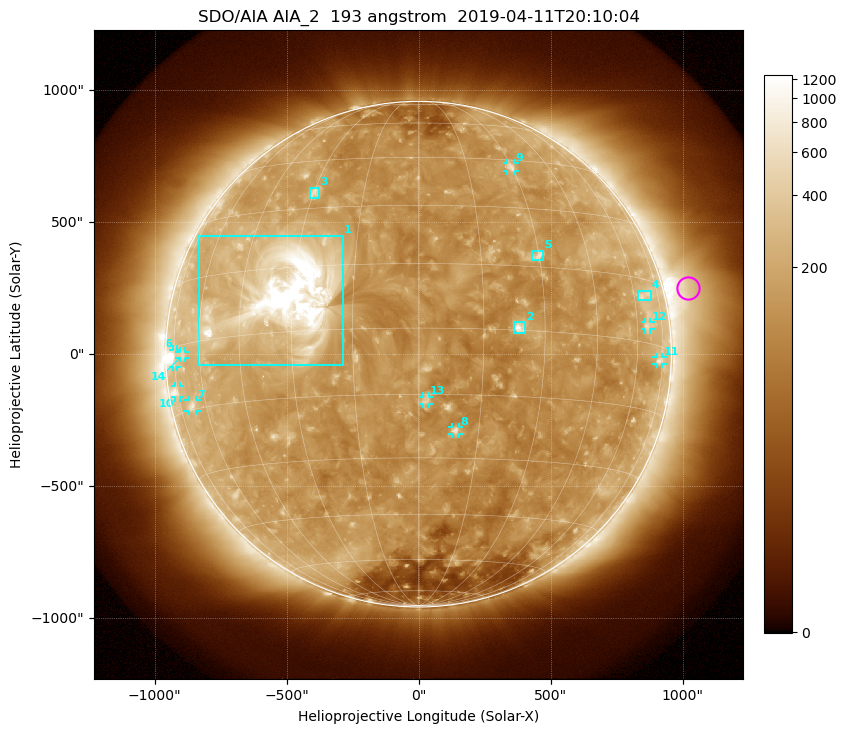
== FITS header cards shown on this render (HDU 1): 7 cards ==
TELESCOP= 'SDO/AIA'
INSTRUME= 'AIA_2'
WAVELNTH=                  193
WAVEUNIT= 'angstrom'
DATE-OBS= '2019-04-11T20:10:04.84'
CTYPE1  = 'HPLN-TAN'
CTYPE2  = 'HPLT-TAN'

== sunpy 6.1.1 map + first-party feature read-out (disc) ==
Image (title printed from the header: SDO/AIA AIA_2  193 angstrom  2019-04-11T20:10:04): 1024 x 1024 px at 2.4 arcsec/px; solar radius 958 arcsec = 399 px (full disc in frame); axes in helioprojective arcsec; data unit not stated in the header (colour bar unlabelled)
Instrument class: DISC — disc imager (sunpy class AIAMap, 193 A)
Bright regions (active regions / flare kernels): reference = the median radial profile (limb darkening/brightening removed); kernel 9 px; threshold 5 sigma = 220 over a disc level ~132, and >= 1.15x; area >= 12 px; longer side >= 10 px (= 24 arcsec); searched inside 0.97 R_sun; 14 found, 14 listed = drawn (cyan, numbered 1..; 9 of them under ~33 arcsec drawn as corner ticks so the feature stays visible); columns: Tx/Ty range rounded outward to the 5 arcsec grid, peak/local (2 s.f.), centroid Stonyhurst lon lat
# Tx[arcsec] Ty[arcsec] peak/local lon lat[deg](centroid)
1 -835..-285 -40..450 32 -32 +9
2 360..405 80..120 6.5 +23 +1
3 -410..-375 590..630 4.3 -30 +35
4 830..880 205..240 3.1 +65 +11
5 430..475 355..390 4.4 +30 +18
6 -930..-915 -50..20 5.2 -75 -2
7 -870..-840 -215..-175 3.4 -67 -14
8 125..155 -305..-275 4.5 +9 -23
9 335..365 690..725 3.7 +30 +42
10 -925..-905 -165..-120 3.7 -75 -10
11 900..925 -35..-10 2.8 +73 -3
12 860..880 90..120 2.7 +65 +4
13 15..40 -190..-160 3.6 +2 -16
14 -905..-885 -15..10 2.5 -69 -2
Off-limb structures (1.02-1.3 R_sun): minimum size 162 px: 3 found; the strongest spans PA ~245..325 deg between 1.02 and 1.3 R_sun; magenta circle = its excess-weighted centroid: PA ~285 deg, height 1.1 R_sun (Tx ~1020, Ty ~250 arcsec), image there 2.9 x the reference